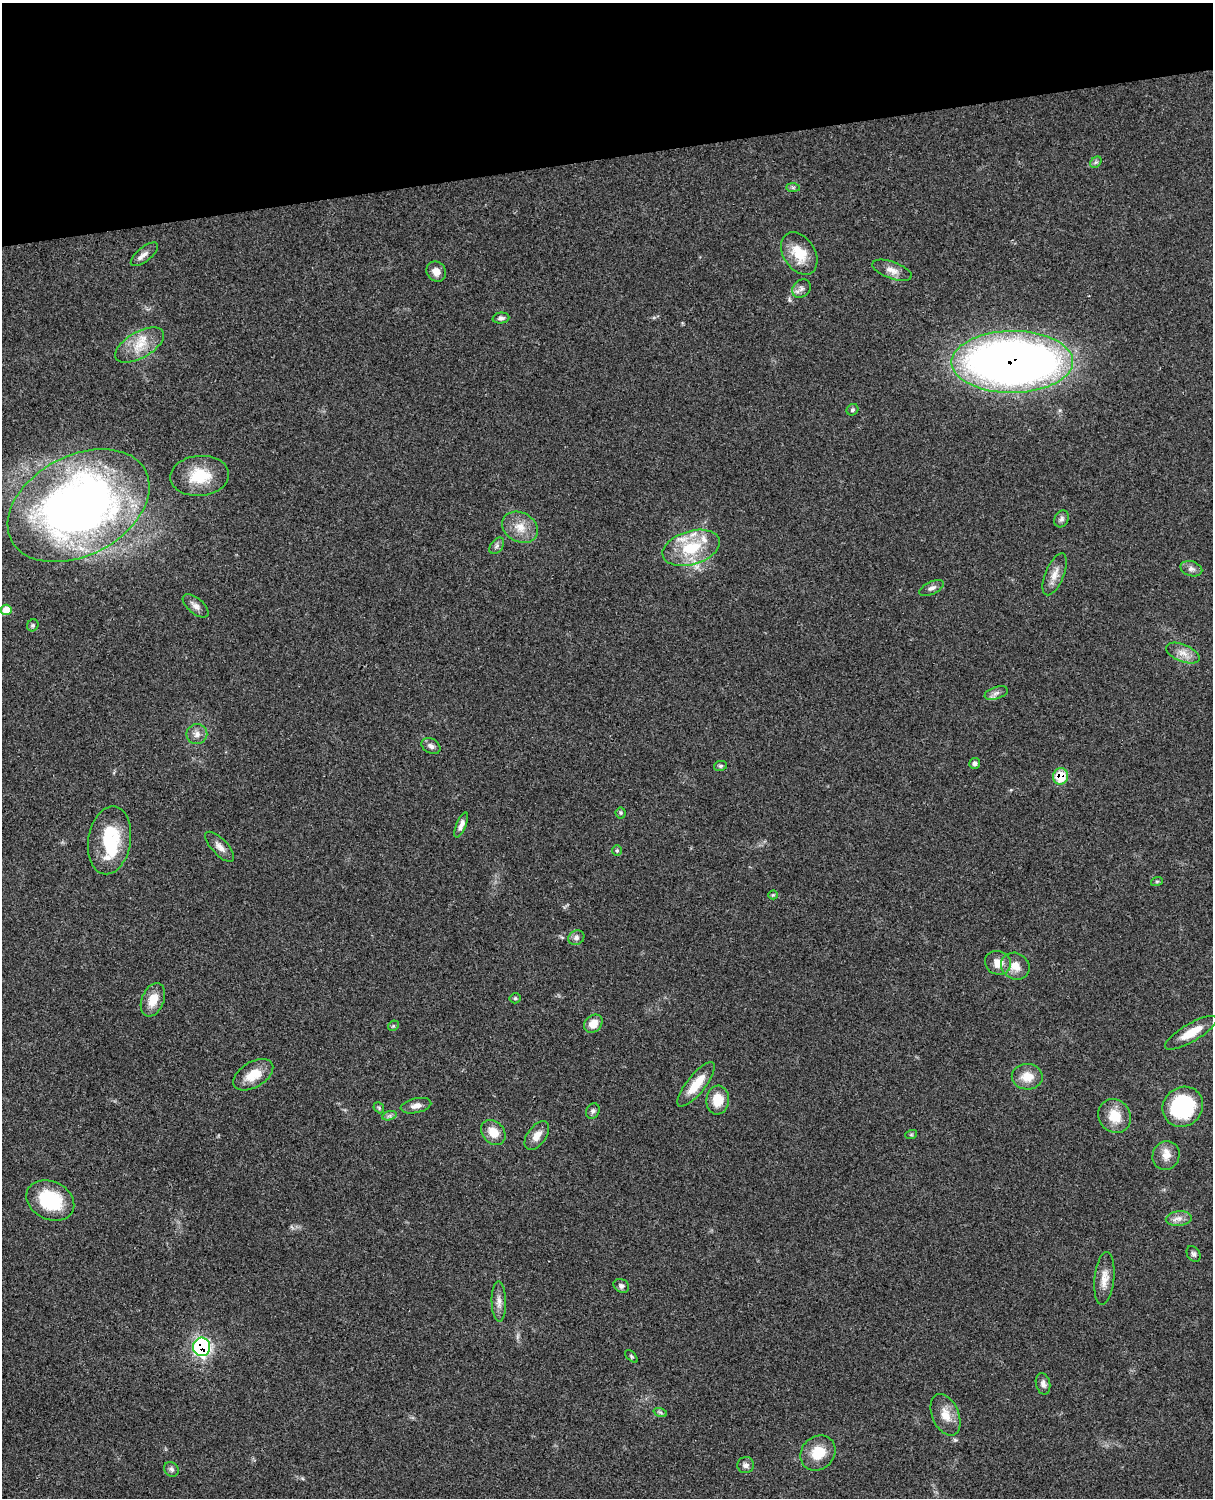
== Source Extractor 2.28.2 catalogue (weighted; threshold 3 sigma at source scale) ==
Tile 3 of 4 x 3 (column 3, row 1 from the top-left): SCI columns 2546-3756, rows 3268-4763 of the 5090 x 4928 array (HDU 1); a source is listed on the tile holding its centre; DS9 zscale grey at full resolution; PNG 1215 x 1500 px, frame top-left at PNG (2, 3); each listed source drawn as its Kron ellipse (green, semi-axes under 4 px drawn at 4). Shown black and unused: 10% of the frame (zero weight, under 3 of 4 exposures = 6% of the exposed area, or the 3 px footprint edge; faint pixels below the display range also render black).
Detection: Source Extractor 2.28.2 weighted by HDU 2 'WHT'; one run over the whole footprint, this tile lists its part. Background 0.0815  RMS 0.0058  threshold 0.0263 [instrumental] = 3 sigma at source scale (4.5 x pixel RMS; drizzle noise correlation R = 1.50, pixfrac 1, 0.05/0.05 arcsec/px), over >= 5 px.
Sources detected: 77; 1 inside a brighter object's white glare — neither listed nor drawn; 3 inside a brighter listed object's ellipse — not listed separately; the other 73 listed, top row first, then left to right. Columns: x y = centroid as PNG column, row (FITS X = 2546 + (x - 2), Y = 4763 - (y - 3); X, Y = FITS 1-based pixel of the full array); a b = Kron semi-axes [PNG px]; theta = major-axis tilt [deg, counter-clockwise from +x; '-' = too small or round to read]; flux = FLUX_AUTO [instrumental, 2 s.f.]
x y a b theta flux
1096 162 6 5 - 1.1
793 188 7 4 0 1.1
799 253 23 15 -57 15
144 254 16 7 39 3.3
892 270 21 8 -19 4.9
436 272 10 9 - 4.4
801 289 10 8 40 2.6
501 318 8 5 6 1.7
140 345 27 13 30 13
1012 362 61 31 0 510
852 410 6 5 - 1.2
200 476 29 20 5 19
79 506 76 50 28 390
1062 519 9 6 60 1.8
520 527 19 14 -30 9.3
497 546 9 6 51 1.6
691 548 29 16 17 24
1191 569 11 7 -16 2.4
1055 574 22 9 67 5.8
932 588 13 6 26 2.4
196 606 15 7 -40 3.4
6 610 5 5 - 12
33 625 6 5 - 1
1183 653 18 8 -22 5.4
996 693 12 6 19 2.5
197 734 10 10 - 3.7
431 746 10 7 -29 2.4
975 763 5 5 - 1.6
720 766 6 5 - 1.1
1061 776 8 7 - 16
621 813 5 5 - 0.82
461 825 13 5 68 2.8
109 840 34 21 81 33
220 847 19 8 -47 4
617 850 5 5 - 0.84
1157 881 6 4 18 0.69
773 895 4 4 - 0.61
576 938 8 7 - 2.1
998 963 13 11 -23 6.5
1015 966 15 13 -32 7.1
515 998 5 5 - 0.81
153 1000 17 11 67 9
593 1024 10 8 45 6.4
393 1026 6 4 44 0.84
1191 1033 29 9 30 12
253 1075 22 12 31 11
1027 1077 15 13 -2 9
696 1084 27 9 51 13
718 1100 14 11 82 11
416 1106 15 7 12 3.6
1183 1107 21 19 43 49
379 1108 6 4 -48 0.81
593 1111 8 6 65 1.5
389 1116 7 4 18 1.3
1115 1116 17 15 -58 12
493 1132 14 10 -46 8.1
911 1135 6 4 19 0.68
537 1136 16 9 54 5.2
1166 1155 15 13 59 6
50 1200 25 19 -26 32
1179 1218 13 7 5 3.4
1194 1254 8 6 -56 1.5
1104 1278 26 10 84 6.8
621 1286 8 6 -29 1.5
499 1302 20 7 -89 4.1
202 1347 9 8 - 100
631 1356 7 4 -45 0.8
1043 1384 11 7 -77 2.2
660 1412 7 4 -18 1
946 1415 22 13 -66 8.5
818 1453 19 16 46 13
746 1465 8 8 - 2.2
171 1469 8 6 -45 1.6
Overlapping masked pixels (flux is a lower limit): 3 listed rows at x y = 1012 362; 1061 776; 202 1347